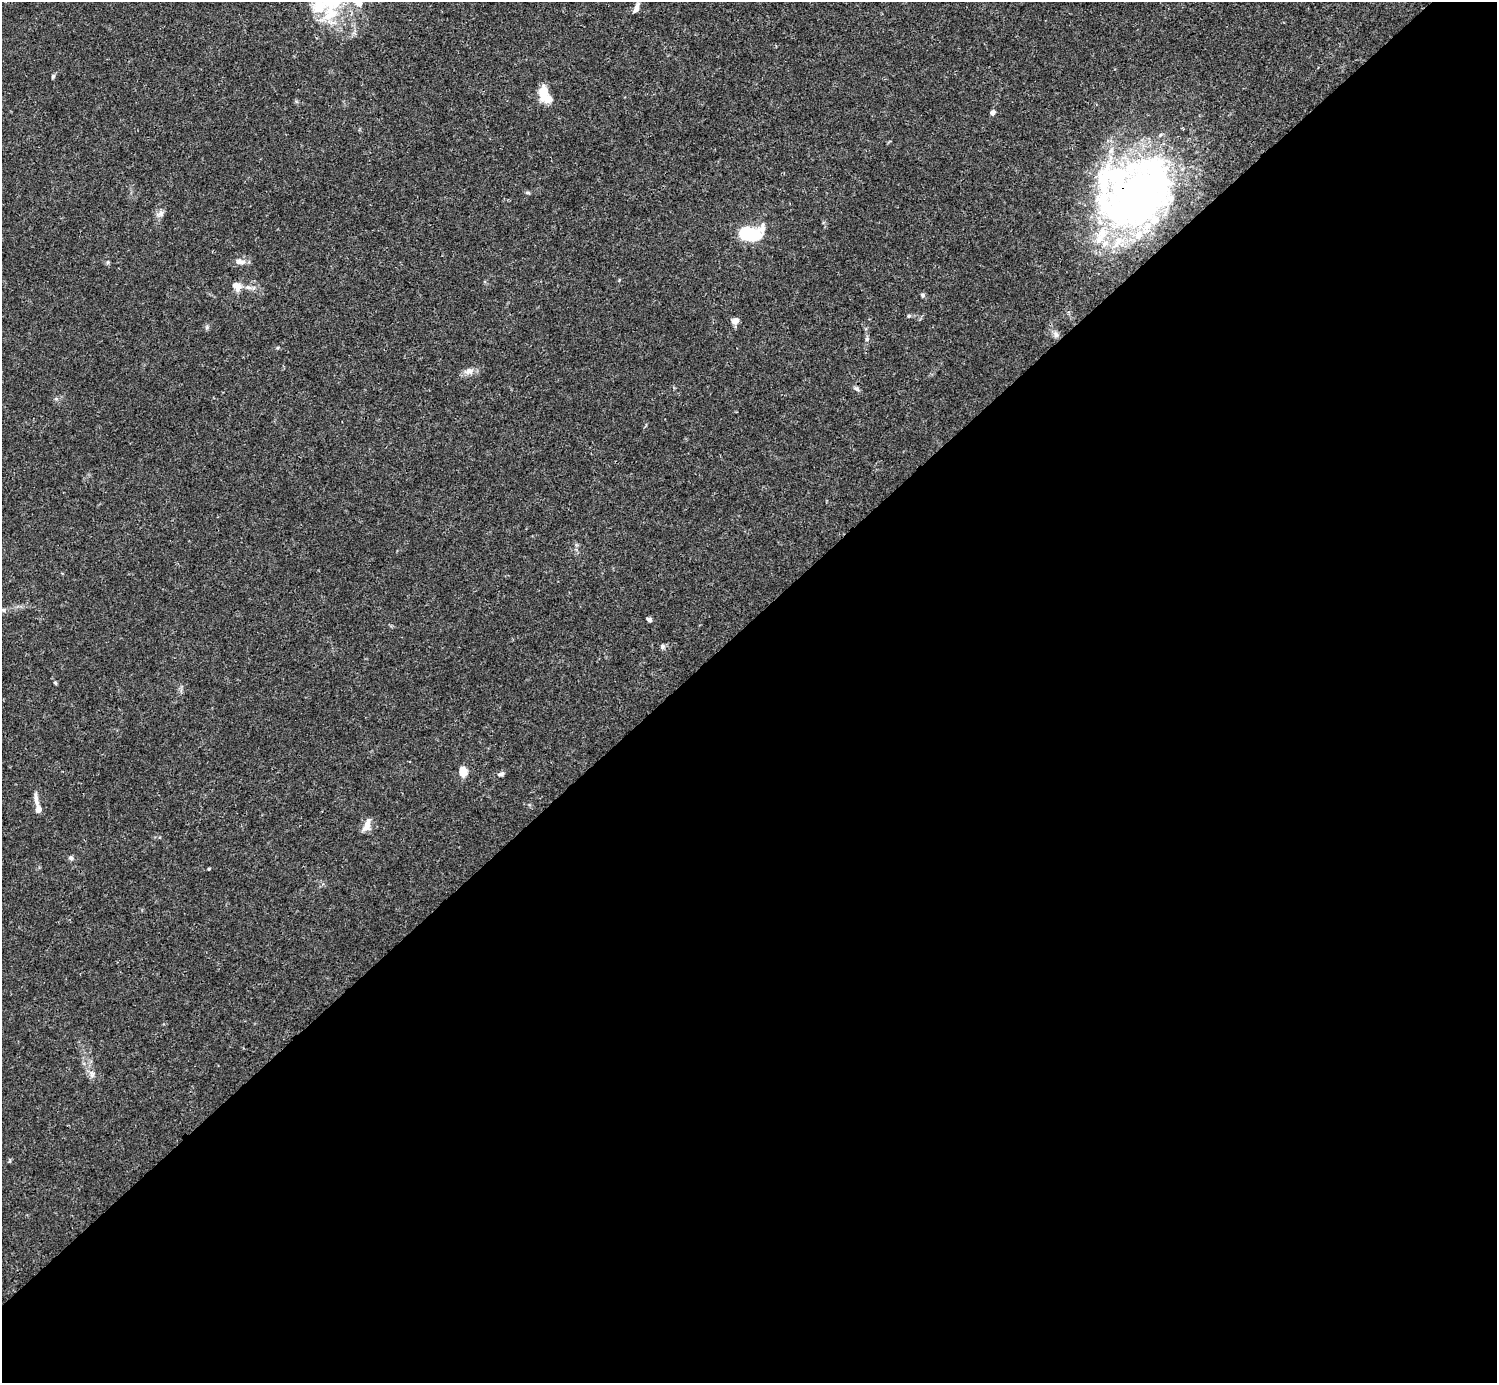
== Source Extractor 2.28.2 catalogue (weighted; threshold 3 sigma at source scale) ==
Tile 15 of 4 x 4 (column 3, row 4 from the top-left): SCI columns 2991-4485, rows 158-1538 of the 5982 x 5981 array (HDU 1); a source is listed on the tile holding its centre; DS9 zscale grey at full resolution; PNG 1499 x 1385 px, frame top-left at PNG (2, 2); no overlay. Shown black and unused: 55% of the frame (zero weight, under 3 of 4 exposures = <1% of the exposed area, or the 3 px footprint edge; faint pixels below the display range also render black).
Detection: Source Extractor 2.28.2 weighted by HDU 2 'WHT'; one run over the whole footprint, this tile lists its part. Background 0.0164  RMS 0.0022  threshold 0.00989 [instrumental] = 3 sigma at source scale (4.5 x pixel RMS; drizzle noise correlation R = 1.50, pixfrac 1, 0.05/0.05 arcsec/px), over >= 5 px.
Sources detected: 49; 7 inside a brighter object's white glare — not listed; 11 inside a brighter listed object's ellipse — not listed separately; the other 31 listed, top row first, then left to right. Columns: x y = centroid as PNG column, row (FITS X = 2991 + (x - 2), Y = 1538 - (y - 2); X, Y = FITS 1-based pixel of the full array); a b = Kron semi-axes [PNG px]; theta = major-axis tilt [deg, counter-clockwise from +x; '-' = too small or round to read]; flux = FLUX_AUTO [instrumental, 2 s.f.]
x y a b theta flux
636 8 13 5 66 1.2
330 14 33 18 37 8.9
53 76 5 4 - 0.37
543 92 18 9 84 3.9
992 112 4 4 - 1.5
528 193 7 4 -1 0.34
1135 194 95 54 -82 75
160 214 10 7 26 0.96
749 233 16 9 2 19
240 261 14 7 -9 1.4
237 286 12 9 -35 2
248 287 10 5 -14 0.88
923 295 5 5 - 0.46
909 316 6 4 21 0.33
735 321 8 6 36 1.3
207 327 6 4 72 0.36
1056 334 10 7 -55 0.99
867 339 6 5 - 0.41
469 371 13 9 18 1.4
856 389 9 5 -26 0.56
56 399 6 4 0 0.36
649 619 6 4 -19 0.61
662 646 6 6 - 0.6
55 683 5 4 - 0.3
463 771 9 7 -68 3.3
501 774 9 5 23 0.57
36 800 19 5 -81 1.3
367 825 15 7 72 2
71 858 6 6 - 0.54
209 869 4 3 - 0.22
92 1074 10 6 -81 0.97
Overlapping masked pixels (flux is a lower limit): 1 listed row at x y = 1135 194